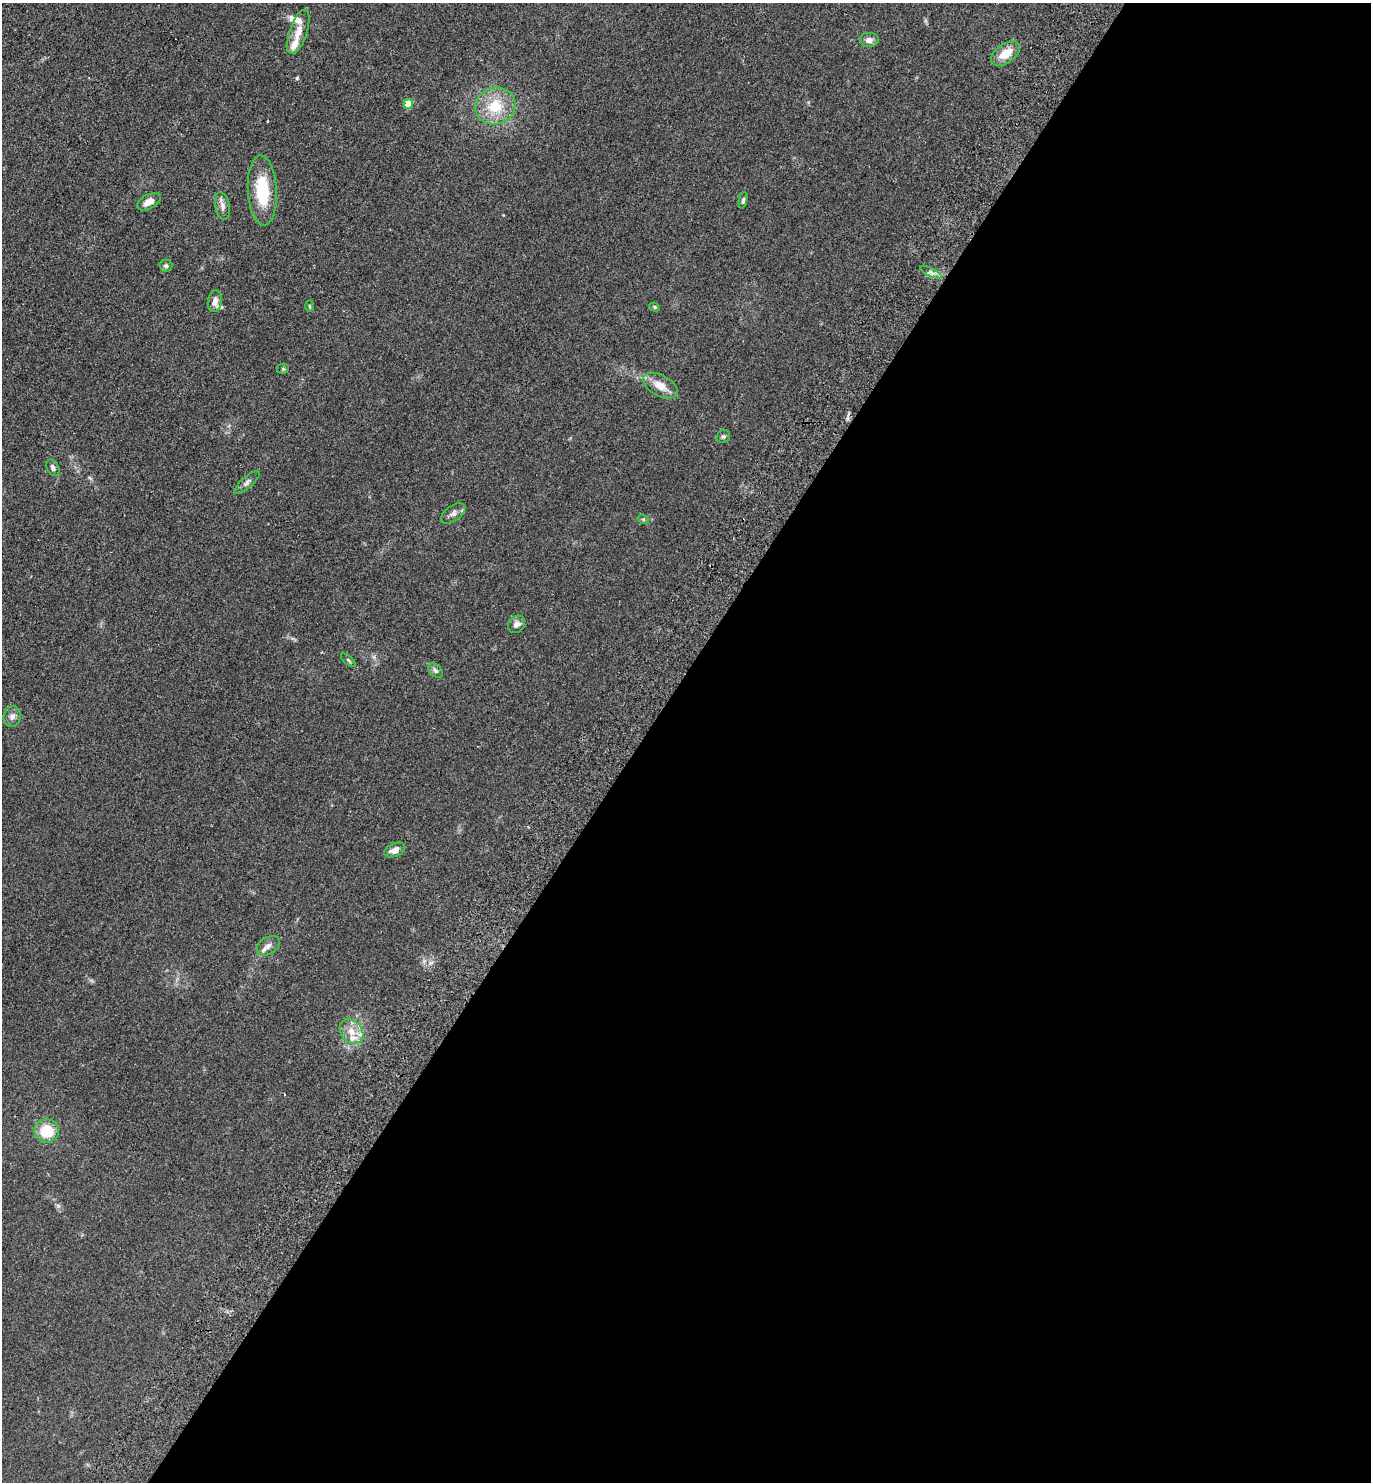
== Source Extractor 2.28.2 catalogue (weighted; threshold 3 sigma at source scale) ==
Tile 12 of 4 x 4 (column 4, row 3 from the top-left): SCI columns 4310-5678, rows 1517-2996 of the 6020 x 5993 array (HDU 1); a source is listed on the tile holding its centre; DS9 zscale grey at full resolution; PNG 1373 x 1484 px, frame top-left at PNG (2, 3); each listed source drawn as its Kron ellipse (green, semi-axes under 4 px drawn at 4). Shown black and unused: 53% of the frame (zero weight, under 2 of 3 exposures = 3% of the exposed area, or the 3 px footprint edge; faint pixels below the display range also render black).
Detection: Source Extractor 2.28.2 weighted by HDU 2 'WHT'; one run over the whole footprint, this tile lists its part. Background 0.0949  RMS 0.009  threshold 0.0403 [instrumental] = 3 sigma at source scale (4.5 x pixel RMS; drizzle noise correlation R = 1.50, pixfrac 1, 0.05/0.05 arcsec/px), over >= 5 px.
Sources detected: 33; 4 inside a brighter listed object's ellipse — not listed separately; the other 29 listed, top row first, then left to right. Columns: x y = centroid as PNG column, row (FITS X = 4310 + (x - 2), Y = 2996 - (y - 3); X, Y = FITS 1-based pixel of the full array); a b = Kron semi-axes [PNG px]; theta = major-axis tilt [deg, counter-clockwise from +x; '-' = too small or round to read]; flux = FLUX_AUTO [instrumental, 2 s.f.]
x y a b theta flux
298 32 23 8 72 10
869 40 10 7 0 5
1006 54 16 9 35 14
408 104 5 4 - 19
495 106 20 18 22 28
262 190 35 14 -87 39
743 200 8 4 80 1.9
149 202 13 7 29 7
222 206 14 7 -78 4.6
166 266 6 6 - 1.9
931 272 11 4 -25 2.9
215 301 11 7 79 5
309 306 6 4 -88 0.97
655 307 5 4 - 1
283 369 5 5 - 1
660 385 19 10 -28 11
723 437 7 6 - 1.7
53 468 8 6 -64 2.7
247 482 16 5 42 3.1
453 513 14 7 35 4.1
643 519 6 4 -18 1
517 624 9 8 - 4.2
348 660 9 3 -41 1.3
435 671 9 6 -41 2.3
12 716 10 8 71 4.1
395 850 11 6 23 5.9
268 946 13 8 33 5
351 1032 13 10 -50 9.2
47 1131 12 11 - 22